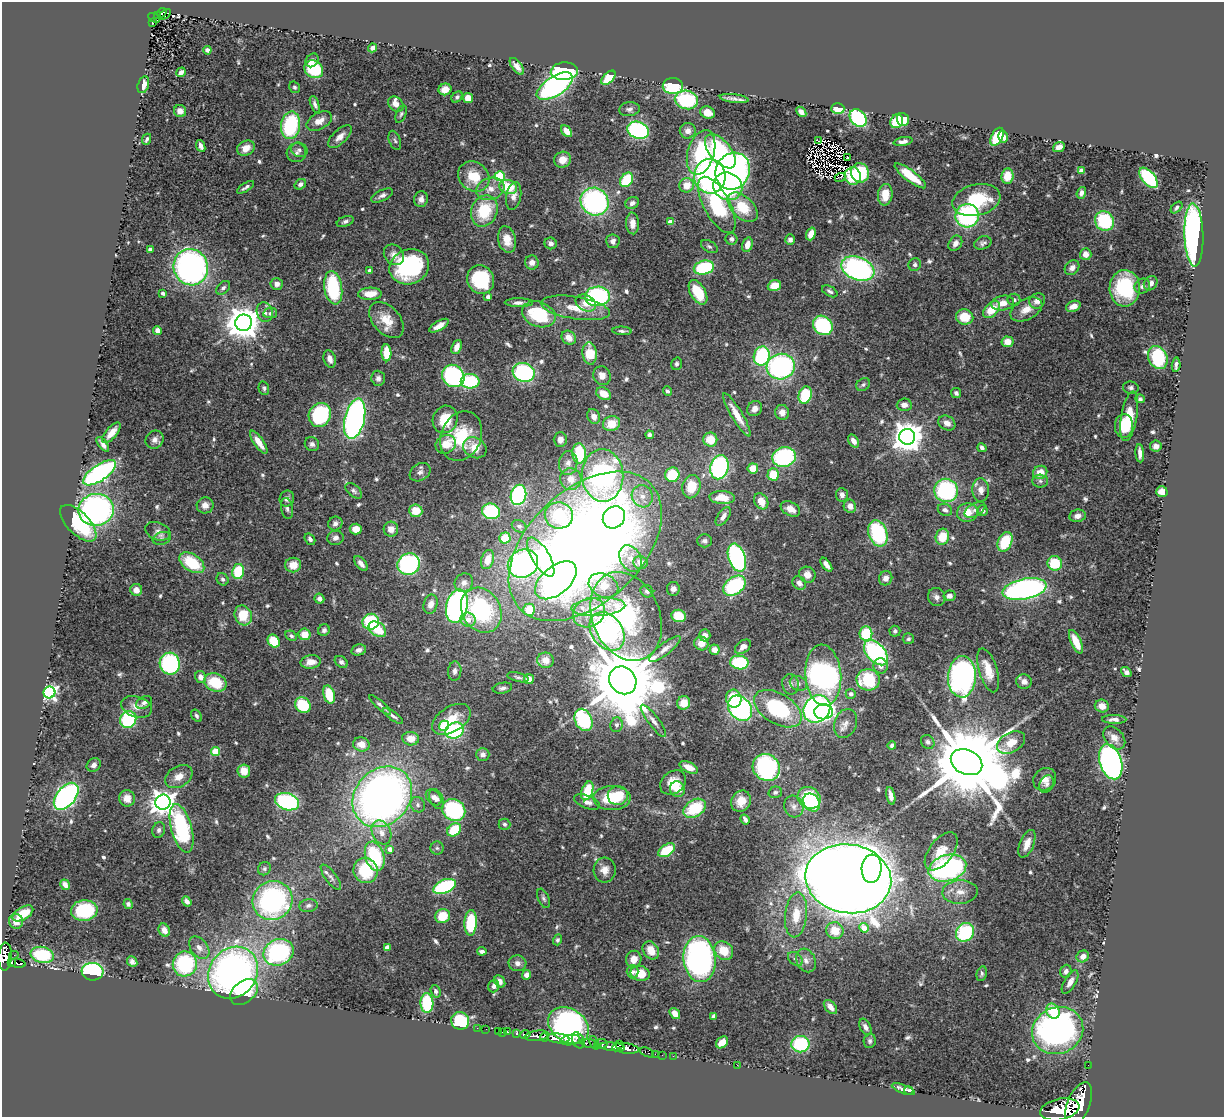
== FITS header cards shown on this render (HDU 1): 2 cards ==
NAXIS1  =                 1222
NAXIS2  =                 1115

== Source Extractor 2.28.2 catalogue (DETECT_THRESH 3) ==
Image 1222 x 1115 px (HDU 1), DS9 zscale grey, 1 PNG px = 1 image px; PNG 1226 x 1119 px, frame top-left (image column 1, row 1115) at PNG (2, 2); each listed source drawn as its Kron ellipse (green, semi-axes under 4 px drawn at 4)
Background 1.3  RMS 0.031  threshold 0.0934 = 3 sigma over >= 5 px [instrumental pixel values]
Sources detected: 636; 4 with non-positive FLUX_AUTO (blend fragments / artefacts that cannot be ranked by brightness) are neither listed nor drawn; of the other 632, the 500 brightest by FLUX_AUTO listed and drawn (132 fainter detections omitted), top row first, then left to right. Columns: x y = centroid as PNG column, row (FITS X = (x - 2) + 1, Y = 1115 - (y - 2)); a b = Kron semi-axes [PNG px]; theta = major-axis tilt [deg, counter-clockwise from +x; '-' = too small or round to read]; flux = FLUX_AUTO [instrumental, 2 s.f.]
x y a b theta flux
162 13 5 4 - 110
165 14 6 3 37 67
158 15 4 3 - 130
154 18 6 4 -28 170
152 23 3 2 - 40
373 48 4 4 - 12
207 50 4 4 - 7.9
312 60 7 6 - 8.7
517 66 10 5 -51 13
314 69 10 8 -37 100
564 71 13 8 4 310
181 72 5 4 - 6.9
608 78 9 5 46 64
143 85 9 5 75 22
555 86 20 9 32 460
673 86 10 8 1 120
295 87 6 5 - 4.5
445 89 6 5 - 18
457 97 6 5 - 4.5
468 98 5 5 - 20
734 99 14 3 -6 11
686 100 12 9 -11 150
315 104 9 4 -69 6.7
396 104 8 6 -42 13
629 109 10 7 7 7.3
838 109 6 5 - 34
180 111 6 6 - 15
801 112 6 4 -47 9.9
707 113 7 6 - 23
401 114 9 5 68 4.9
858 118 10 7 -48 230
903 119 7 6 - 39
319 121 14 8 29 20
897 121 7 6 - 75
291 125 14 9 79 180
638 130 11 8 -21 330
567 131 7 4 -49 18
688 131 8 7 - 12
340 137 15 7 44 16
997 137 9 5 62 89
1003 137 6 4 -74 14
147 139 6 3 65 5.4
395 140 10 5 -69 5
819 141 2 2 - 30
903 141 9 4 10 8.9
201 146 6 4 -68 8.9
1059 147 6 4 20 15
246 148 9 7 29 24
299 150 8 7 - 7.3
720 151 20 10 -50 200
701 152 23 13 73 190
296 153 10 9 - 10
847 157 3 3 - 5
563 160 8 8 - 20
733 171 19 16 59 600
1081 171 4 4 - 32
860 173 10 9 - 110
474 176 16 14 -39 59
500 176 5 5 - 140
710 176 17 15 -84 530
853 176 9 8 - 57
910 176 19 5 -37 57
1007 176 8 6 83 42
840 177 5 2 - 4.5
1148 178 12 6 -50 200
627 180 8 5 53 99
300 184 6 5 - 8.1
687 185 7 7 - 31
728 186 15 13 -23 230
246 187 9 3 32 5.9
508 187 9 7 -19 64
490 189 14 11 17 24
1081 193 6 4 71 9.8
382 195 12 5 26 8.3
885 195 11 7 83 37
514 196 14 7 79 13
421 199 8 7 - 12
976 200 24 15 14 130
595 202 14 13 - 420
632 203 7 5 30 8.8
717 205 31 13 -62 200
743 207 18 11 -43 73
1177 208 7 4 44 4.7
484 211 16 12 67 97
967 216 12 11 - 290
345 221 9 5 21 6.3
1104 221 10 9 - 130
670 222 4 4 - 26
632 223 11 6 -87 19
811 234 6 4 70 20
1194 235 31 9 -88 790
507 239 13 9 -78 33
731 239 6 5 - 6.5
790 240 5 5 - 9.3
613 241 7 6 - 10
551 243 6 5 - 8.3
955 243 8 6 58 13
983 243 9 6 22 6.9
747 245 7 5 73 18
709 246 9 5 -31 5.7
150 249 4 4 - 12
1086 254 6 6 - 20
394 255 11 9 -48 14
532 263 7 7 - 12
915 265 6 6 - 6.1
191 267 18 17 - 710
409 267 20 17 21 240
704 268 10 7 14 150
858 268 17 11 -22 460
1072 268 8 6 47 12
370 270 3 3 - 11
481 279 14 13 - 150
1151 283 7 6 - 12
277 284 6 6 - 10
774 286 7 5 18 35
1142 286 8 7 - 7.8
223 288 8 5 44 6
333 288 17 9 -81 160
1125 288 18 15 88 170
830 291 8 5 -30 6
698 292 13 7 -59 76
163 293 4 3 - 6.5
370 294 12 6 2 34
597 296 12 10 2 290
488 297 4 4 - 10
1014 300 6 6 - 6.1
1037 301 8 7 - 15
519 303 14 4 -1 11
586 303 11 8 -26 20
1003 303 11 7 11 19
1073 306 7 5 22 16
575 308 35 11 -9 51
1026 309 17 10 27 28
991 310 10 6 45 43
265 312 10 7 -71 11
270 313 7 5 11 5.3
539 314 17 12 -21 120
965 317 9 7 -14 48
387 320 21 13 -48 43
244 323 8 8 - 4700
823 325 10 9 - 200
439 326 11 4 31 17
157 330 4 4 - 14
622 331 9 4 -3 6
569 338 8 6 -39 20
1007 342 6 5 - 22
457 347 7 4 67 15
386 353 8 5 -88 50
590 353 11 7 -83 57
762 356 10 8 70 200
1158 358 12 9 -65 160
330 359 9 6 -72 13
677 364 6 5 - 5.1
1176 365 7 3 86 6.8
781 367 14 12 15 370
524 372 11 9 -18 290
453 376 12 10 -47 310
602 376 9 8 - 16
378 378 7 7 - 8.5
470 381 9 7 0 140
863 385 7 6 - 5.2
264 388 7 5 -75 4.6
1131 388 8 6 -11 5.8
667 391 5 4 - 4.5
956 393 5 5 - 5.6
604 394 8 6 -32 28
805 395 9 6 72 110
1140 399 5 4 - 4.8
904 405 7 6 - 12
755 409 8 7 - 14
782 412 7 7 - 14
320 415 12 11 - 180
737 415 25 5 -59 34
594 416 7 6 - 14
1129 416 25 8 80 80
355 419 20 10 77 730
445 419 14 12 69 66
947 423 9 7 -29 14
611 424 9 7 18 38
1124 426 12 9 89 42
111 433 12 5 50 22
650 435 4 4 - 5.9
461 436 25 20 66 99
907 437 8 8 - 3700
155 440 9 8 - 12
560 440 7 6 - 14
710 440 7 7 - 41
854 441 7 5 -56 12
259 442 14 5 -55 23
103 444 9 4 -53 8.8
312 444 7 7 - 6.9
446 444 10 9 - 37
1156 446 6 5 - 11
475 448 12 10 -30 41
982 448 5 4 - 7.1
579 453 10 7 -86 120
1140 453 9 4 -85 13
784 457 12 10 14 230
568 463 12 9 81 16
719 467 12 9 76 320
753 468 5 5 - 41
420 472 11 8 34 9.8
1040 472 7 6 - 27
100 473 19 8 34 460
773 474 6 5 - 59
603 475 26 20 -86 550
672 475 7 7 - 81
571 479 11 10 - 25
1040 481 7 6 - 5.9
691 487 12 9 77 51
946 490 12 11 - 230
981 490 12 8 -88 14
354 491 10 5 -40 5.9
1162 492 6 5 - 30
518 495 10 7 75 310
842 495 7 6 - 9.8
642 496 11 10 - 22
722 497 13 6 -3 39
287 499 8 7 - 10
761 501 8 6 -57 32
205 505 8 8 - 16
850 506 7 6 - 14
287 508 10 6 -81 7
790 509 10 7 -27 20
96 510 17 16 - 600
945 510 7 6 - 7.1
975 510 11 6 30 9
983 510 5 4 - 7.4
416 511 6 6 - 42
491 511 9 7 -16 180
967 512 10 9 - 27
559 515 14 13 - 120
723 516 11 5 55 11
1077 516 8 6 9 12
614 517 12 10 42 180
78 523 23 11 -45 130
335 524 7 6 - 7.6
519 526 8 5 -27 5.7
356 529 6 5 - 23
391 529 7 7 - 18
158 531 13 8 -20 12
878 533 13 9 -71 170
942 537 8 6 76 50
162 538 9 6 17 7.3
335 538 8 7 - 8.9
505 538 5 5 - 46
310 539 6 4 -54 6.2
704 541 7 6 - 6.8
1005 542 10 7 66 81
585 546 90 56 43 3200
541 557 22 8 -59 110
737 558 14 8 -71 340
488 559 10 6 72 24
631 559 14 10 -60 20
192 563 14 8 -34 94
640 563 7 6 - 18
1055 563 7 7 - 74
361 564 9 5 -52 12
409 564 11 10 - 320
523 564 15 13 31 430
293 565 8 7 - 27
826 565 8 4 -52 12
238 572 7 6 - 82
807 575 8 8 - 20
886 578 7 6 - 14
223 579 6 5 - 5.5
556 580 24 14 40 480
464 583 10 9 - 13
799 583 7 6 - 10
603 585 15 11 -25 30
734 586 12 8 37 190
673 589 6 6 - 9.8
1025 589 22 10 11 600
136 590 6 6 - 17
647 591 6 6 - 5.4
949 596 6 5 - 12
937 597 9 8 - 9.7
319 599 5 5 - 8.3
431 604 10 7 76 17
457 606 17 10 76 650
598 607 27 9 4 46
481 610 23 19 -59 240
529 610 6 6 - 45
589 613 17 14 30 36
243 615 10 8 -64 57
626 616 46 34 -67 240
679 616 7 6 - 52
468 620 7 7 - 17
371 622 8 8 - 120
377 629 9 6 -36 70
324 630 6 5 - 6.3
607 631 21 15 -54 390
895 631 5 5 - 5.2
304 634 6 5 - 32
866 634 7 6 - 97
705 635 6 5 - 11
291 636 6 4 -29 4.4
908 639 6 5 - 4.6
274 641 7 5 -49 67
1076 642 12 5 -65 37
701 643 7 6 - 19
743 647 9 5 39 9.8
665 649 19 5 38 15
359 650 7 5 14 9.7
714 650 5 5 - 17
876 653 15 9 -48 290
546 660 8 7 - 20
311 662 10 6 9 22
341 662 7 5 -35 7.9
739 662 9 7 -9 120
170 664 11 10 - 220
881 666 7 7 - 11
988 670 23 9 -73 48
455 671 9 6 82 9.3
1126 672 6 4 -37 9.3
823 675 31 18 -85 750
201 677 6 5 - 15
518 677 11 4 -14 4.9
962 677 21 14 87 590
529 679 5 5 - 20
623 680 15 12 -51 33000
868 680 11 10 - 110
215 682 12 9 -22 77
1024 682 8 7 - 12
798 683 9 7 -28 9.5
790 684 10 8 -79 9.9
502 688 10 5 10 6.5
49 692 6 6 - 620
851 694 5 5 - 9.8
329 695 9 5 -73 62
734 699 9 8 - 45
144 702 8 6 28 7.5
684 703 7 6 - 31
303 705 8 7 - 92
380 705 14 3 -42 7.6
1102 706 7 6 - 20
136 707 16 10 -18 23
740 708 14 10 -51 450
778 709 26 15 -31 210
817 709 14 12 48 440
823 712 9 7 -1 140
197 716 7 4 -56 4.9
393 716 12 4 -36 7.5
128 719 9 8 - 160
451 719 21 12 32 48
1114 719 12 4 -1 9.9
583 720 11 8 -64 200
653 721 20 5 -53 13
845 723 15 11 70 18
617 725 7 6 - 6.4
444 726 5 5 - 100
455 730 10 7 25 180
1114 738 13 9 -49 17
411 739 8 6 -5 26
928 742 7 6 - 6.7
1011 742 15 9 29 38
361 744 8 7 - 24
892 745 4 3 - 5.2
215 751 4 4 - 65
483 754 6 6 - 9
966 762 16 12 -26 41000
1111 762 18 11 -73 910
94 765 7 6 - 9.9
689 767 10 5 -25 21
766 767 14 13 - 330
244 771 6 6 - 32
179 777 15 10 31 23
1045 779 12 10 43 20
673 782 14 11 38 34
1047 784 9 7 63 8.2
677 789 8 7 - 46
587 791 10 5 70 74
775 792 7 5 15 5
66 796 16 9 51 490
618 796 10 9 - 50
891 796 9 4 -78 11
382 797 33 27 48 1400
434 797 9 6 -47 9.7
127 798 8 8 - 23
612 798 18 12 -1 87
809 798 12 10 -37 130
437 799 10 6 -65 10
741 801 11 9 57 31
163 802 8 7 - 2000
287 802 12 8 -17 270
587 802 13 6 -21 12
812 803 9 7 -54 76
418 805 8 7 - 7.2
794 807 11 9 -65 12
695 808 12 8 32 98
454 810 12 10 -32 230
745 819 5 3 - 7.5
504 824 6 5 - 4.7
182 828 25 10 -75 260
159 830 8 6 76 6.4
454 830 7 6 - 80
381 833 12 9 -64 18
1027 844 15 7 68 25
437 848 6 6 - 5.3
390 849 4 4 - 17
667 850 9 5 32 69
941 851 22 12 53 33
375 856 15 9 -73 140
947 868 19 13 16 400
264 869 7 6 - 5
872 869 14 10 85 280
366 870 12 12 - 100
605 870 12 11 - 18
331 877 15 5 -53 7.7
848 879 43 34 -9 6800
65 885 5 4 - 11
445 886 12 6 24 240
960 892 18 12 3 31
543 898 10 5 -67 5.7
272 900 20 19 - 440
187 901 5 4 - 10
128 904 5 4 - 5.1
308 905 9 6 8 7.3
84 910 13 10 4 130
23 913 11 6 31 54
796 915 22 11 83 50
443 916 7 7 - 50
16 921 7 7 - 18
471 923 13 6 87 120
864 928 5 4 - 28
164 930 7 5 -63 16
835 931 9 8 - 41
965 932 10 8 54 170
558 940 5 4 - 4.5
387 947 4 4 - 21
199 948 12 8 -52 14
651 950 9 7 -55 34
482 951 4 3 - 9.6
724 951 10 8 -42 45
279 952 15 13 24 300
14 955 5 2 - 28
42 955 12 8 -12 130
1083 956 6 5 - 14
5 957 14 7 86 1800
634 959 8 7 - 23
700 959 23 16 -85 670
795 959 8 6 -38 6.9
806 960 12 9 -64 16
11 962 4 3 - 320
132 962 6 4 -48 6.9
18 963 8 3 -11 330
517 963 9 8 - 11
185 964 12 12 - 200
1066 971 6 5 - 8.2
92 972 11 9 -5 260
633 972 6 6 - 8.2
233 973 27 23 52 990
640 973 10 7 -14 43
982 974 7 5 76 4.9
527 975 5 4 - 13
500 981 6 5 - 10
1070 982 13 6 60 13
493 986 6 5 - 7.5
436 991 6 4 -72 6.7
244 992 16 10 41 120
427 1003 10 6 -88 120
830 1007 8 5 -50 14
1053 1011 8 6 -61 52
675 1013 6 4 -54 18
714 1016 4 4 - 5.4
460 1021 9 8 - 130
568 1026 22 16 -35 560
865 1027 9 5 -62 8
477 1028 2 2 - 11
486 1029 2 2 - 12
498 1031 2 2 - 16
1058 1031 26 23 25 810
502 1032 3 2 - 26
507 1032 3 3 - 67
517 1034 4 3 - 370
525 1034 5 4 - 550
537 1036 12 5 8 2700
545 1037 4 3 - 1000
558 1038 11 5 -6 5500
570 1040 10 5 8 1700
578 1040 8 6 -64 1600
870 1041 7 6 - 5.3
722 1042 7 5 43 25
589 1043 8 4 -9 970
594 1043 7 3 -67 470
601 1044 7 5 11 720
800 1044 9 8 - 140
619 1045 3 2 - 260
612 1047 12 3 -6 2400
626 1048 13 5 -7 3700
647 1052 7 3 -23 88
655 1054 2 2 - 21
662 1055 2 2 - 15
673 1056 2 2 - 21
737 1065 2 2 - 39
1088 1065 2 2 - 13
903 1089 12 3 -21 8
909 1090 4 3 - 5.7
1078 1104 23 11 67 15000
1060 1109 20 10 12 13000
At the frame edge (FLAGS 8, measured only in part): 1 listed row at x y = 5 957
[132 fainter detections neither listed nor drawn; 4 non-positive-flux detections neither listed nor drawn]